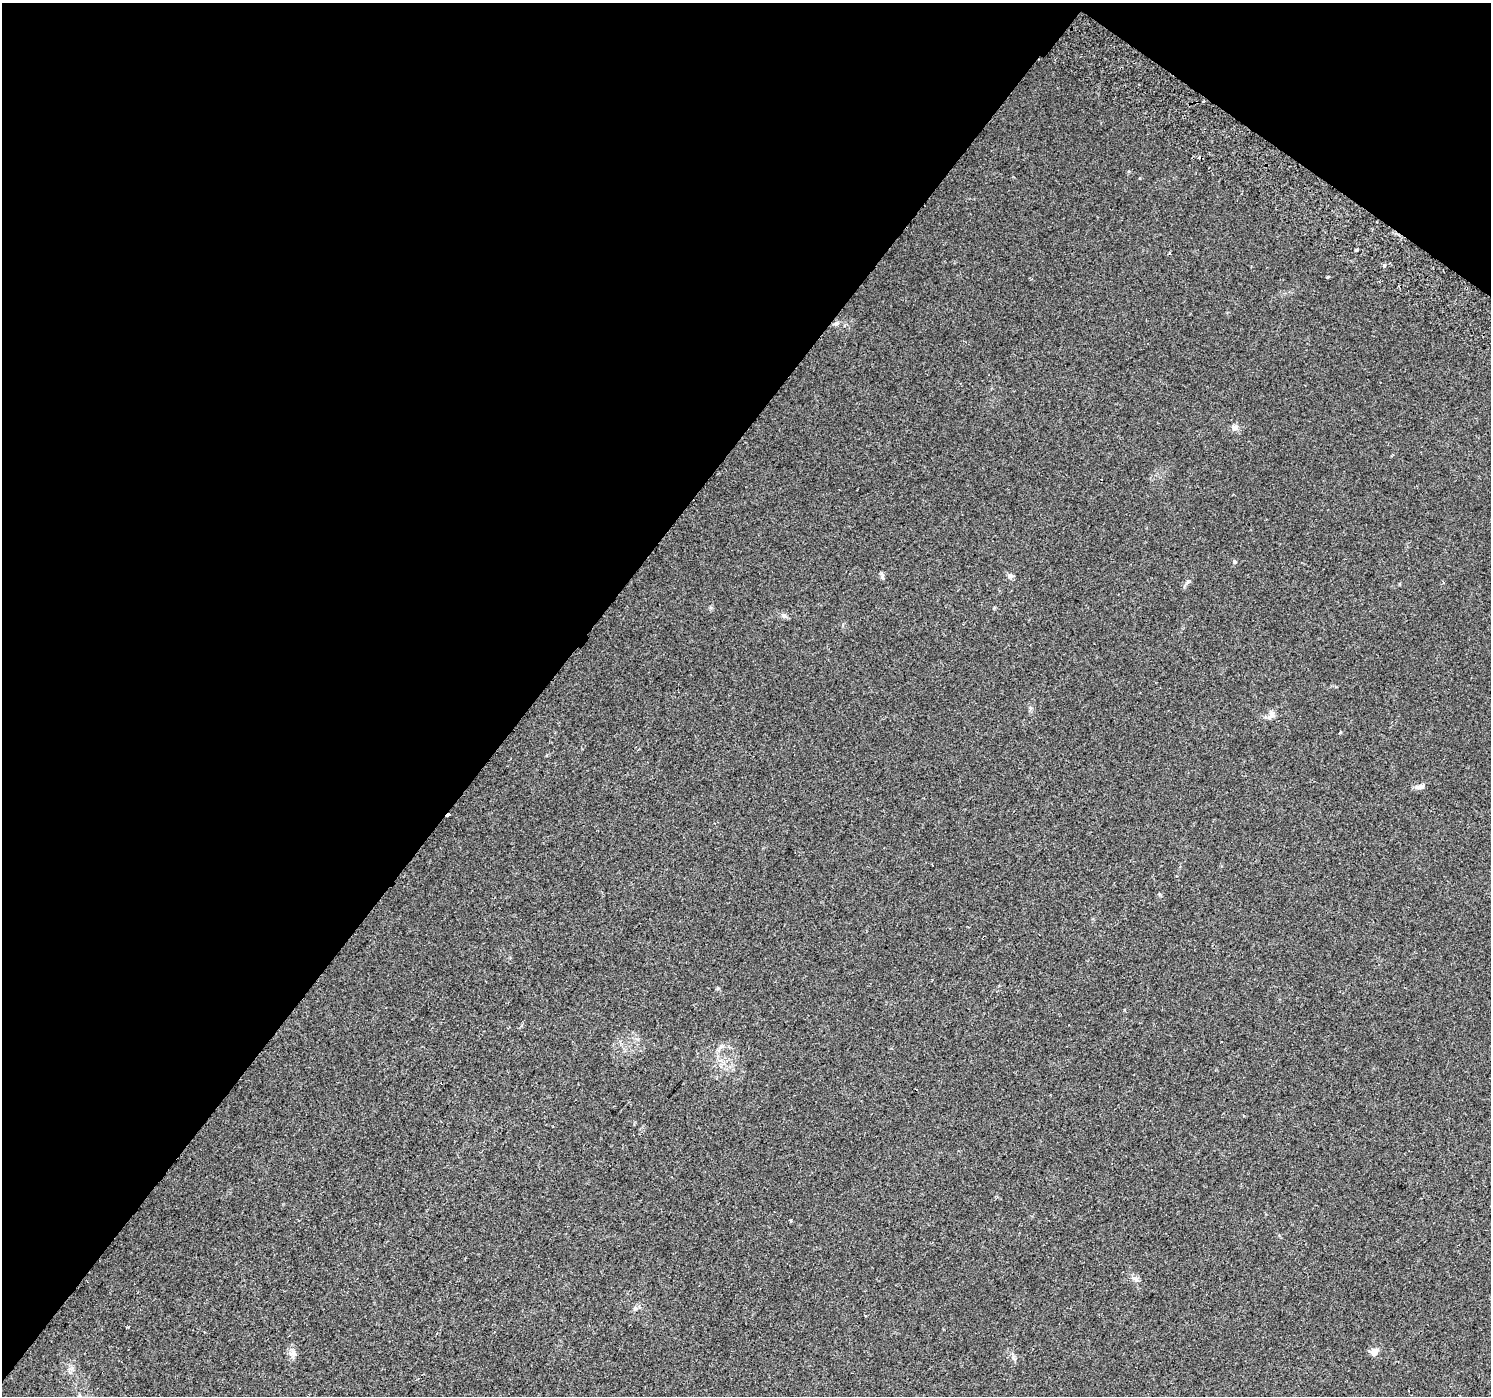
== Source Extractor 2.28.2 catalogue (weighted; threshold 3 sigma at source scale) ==
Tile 2 of 4 x 4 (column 2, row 1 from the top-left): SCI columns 1533-3021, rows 4476-5869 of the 6035 x 6098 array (HDU 1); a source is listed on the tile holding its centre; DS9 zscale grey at full resolution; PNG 1493 x 1398 px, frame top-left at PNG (2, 3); no overlay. Shown black and unused: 39% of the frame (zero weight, under 2 of 3 exposures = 3% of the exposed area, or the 3 px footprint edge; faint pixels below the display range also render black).
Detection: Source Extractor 2.28.2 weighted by HDU 2 'WHT'; one run over the whole footprint, this tile lists its part. Background 0.0438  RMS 0.0054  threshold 0.0244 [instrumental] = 3 sigma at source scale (4.5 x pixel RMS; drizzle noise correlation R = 1.50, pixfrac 1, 0.0396/0.0396 arcsec/px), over >= 5 px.
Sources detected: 20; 3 cosmic-ray / hot-pixel residue — not listed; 1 inside a brighter listed object's ellipse — not listed separately; the other 16 listed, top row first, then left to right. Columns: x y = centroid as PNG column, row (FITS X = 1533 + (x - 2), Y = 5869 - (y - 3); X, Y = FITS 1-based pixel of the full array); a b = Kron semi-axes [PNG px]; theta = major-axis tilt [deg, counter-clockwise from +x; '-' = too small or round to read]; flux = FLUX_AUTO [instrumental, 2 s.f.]
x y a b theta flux
1203 101 3 2 - 1.1
1357 250 3 3 - 15
1384 265 4 4 - 1.5
1328 277 3 2 - 0.75
836 323 8 6 41 1.2
1235 427 8 8 - 2
1234 562 5 5 - 0.85
1010 576 8 6 0 1.4
784 615 7 5 -22 1.4
1271 715 14 7 59 2.7
1418 787 11 6 8 1.9
1135 1279 9 7 -32 1.9
635 1308 6 4 1 1
865 1316 3 2 - 0.63
1374 1352 10 9 - 3.1
293 1353 10 8 -45 2.5
Unlisted compact peaks at least as high as the median listed source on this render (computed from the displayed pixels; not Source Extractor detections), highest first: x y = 882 577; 1188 581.